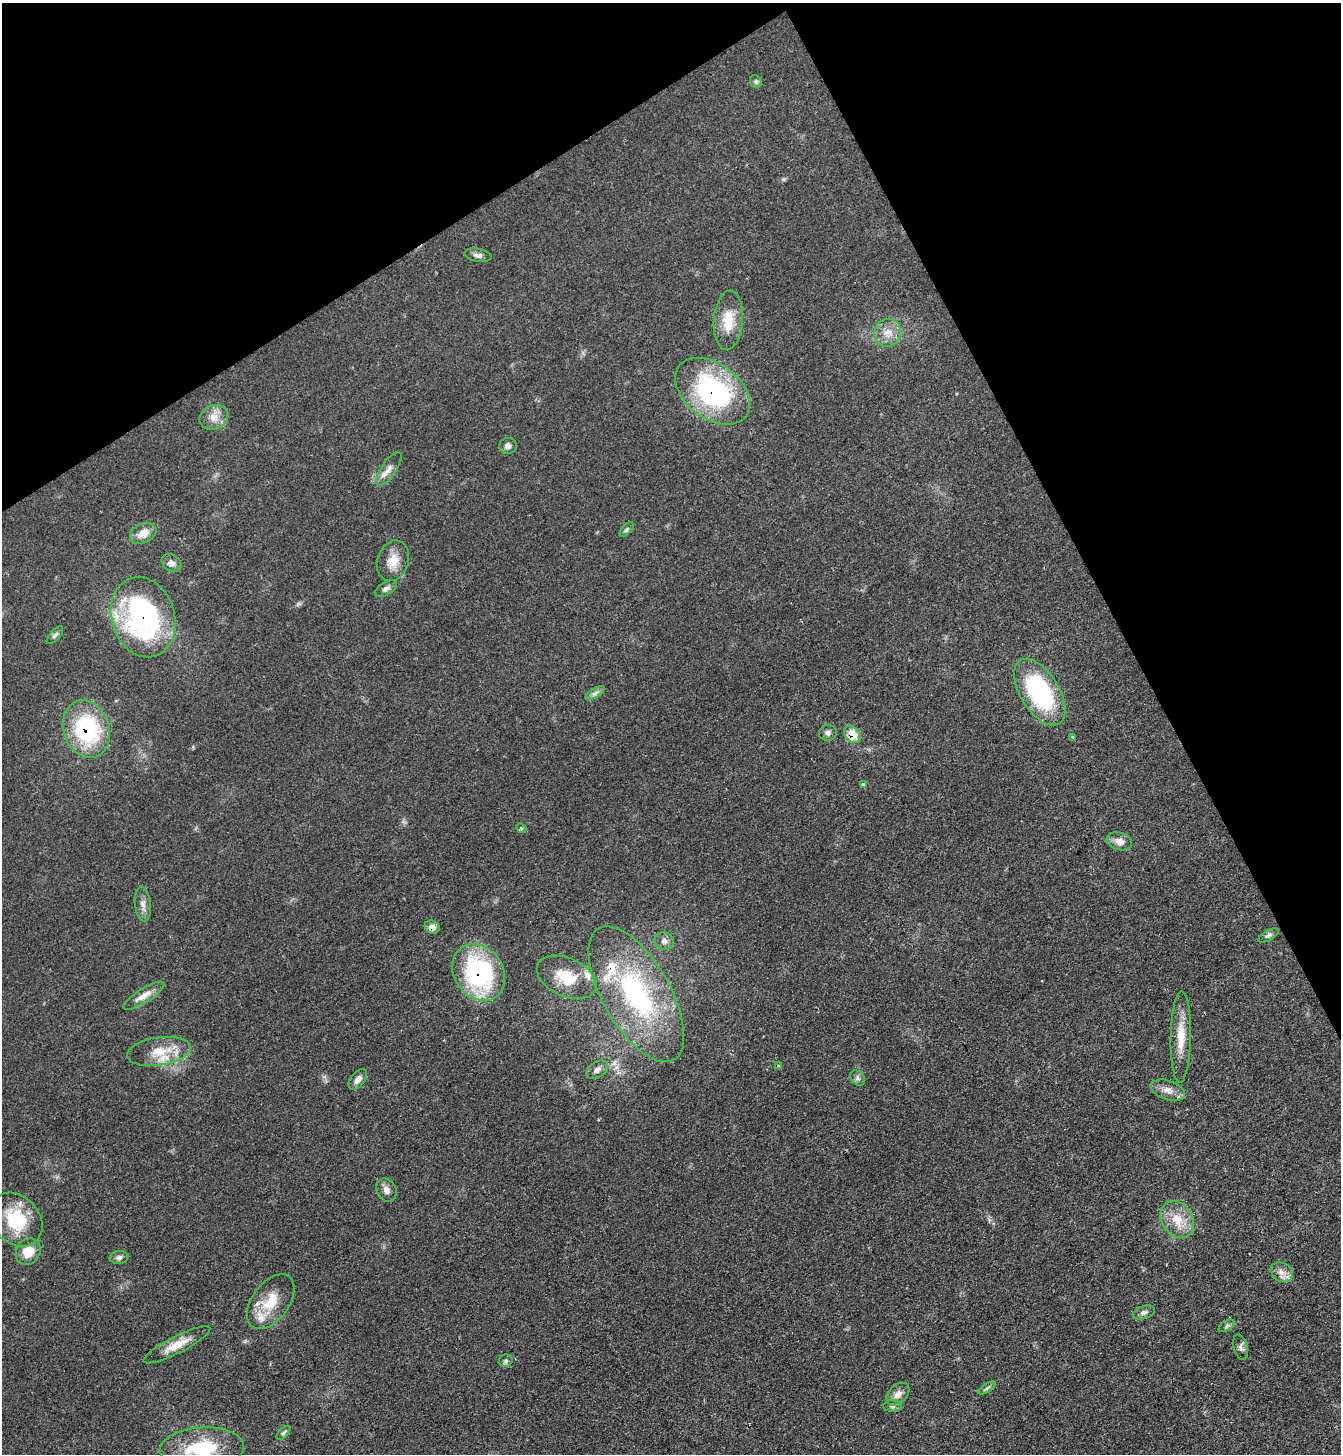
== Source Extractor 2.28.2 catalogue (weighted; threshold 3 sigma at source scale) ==
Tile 3 of 4 x 4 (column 3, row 1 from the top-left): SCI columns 2832-4170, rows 4358-5809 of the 5801 x 5809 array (HDU 1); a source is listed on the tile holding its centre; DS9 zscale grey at full resolution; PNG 1343 x 1456 px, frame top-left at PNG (2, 3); each listed source drawn as its Kron ellipse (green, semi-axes under 4 px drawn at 4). Shown black and unused: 25% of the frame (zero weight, under 2 of 3 exposures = <1% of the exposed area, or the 3 px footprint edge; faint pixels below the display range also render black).
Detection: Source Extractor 2.28.2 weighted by HDU 2 'WHT'; one run over the whole footprint, this tile lists its part. Background 0.0505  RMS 0.0069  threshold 0.0312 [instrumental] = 3 sigma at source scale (4.5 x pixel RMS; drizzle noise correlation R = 1.50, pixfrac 1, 0.05/0.05 arcsec/px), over >= 5 px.
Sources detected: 61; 5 inside a brighter listed object's ellipse — not listed separately; the other 56 listed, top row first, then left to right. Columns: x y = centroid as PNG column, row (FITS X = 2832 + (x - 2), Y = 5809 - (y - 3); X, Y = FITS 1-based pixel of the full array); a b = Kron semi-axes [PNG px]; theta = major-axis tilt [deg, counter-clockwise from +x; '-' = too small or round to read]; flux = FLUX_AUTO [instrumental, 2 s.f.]
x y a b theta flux
756 82 7 5 -59 1.5
478 255 13 6 -11 2.7
728 320 30 14 86 17
888 333 14 13 - 8.7
713 391 42 27 -37 110
214 417 15 12 24 7.5
508 446 9 8 - 2.7
389 469 19 7 56 5.4
627 530 9 4 49 1.3
143 533 14 9 24 8.3
393 561 21 15 72 11
172 563 10 8 -32 3.6
386 589 12 6 31 2.7
143 617 41 31 -73 130
55 635 11 5 48 1.9
1040 692 37 19 -58 90
595 693 11 4 32 2.3
87 729 29 23 -70 69
828 733 9 8 - 2.5
852 734 10 7 -49 11
1073 737 4 3 - 0.87
863 784 3 3 - 1.6
521 828 6 4 -42 0.86
1119 841 13 8 -16 5.1
143 904 17 8 -84 4.5
432 927 8 6 -27 4.4
1268 935 11 5 29 1.9
664 941 10 9 - 3.2
479 972 30 24 -55 100
567 977 31 19 -24 21
636 994 76 34 -60 120
144 996 24 7 32 6.9
1181 1037 46 10 89 16
159 1051 32 14 8 18
778 1066 4 3 - 0.95
597 1070 12 7 33 3.8
858 1078 8 6 -48 2
358 1079 12 7 51 4.2
1168 1090 18 9 -19 6.1
386 1190 12 9 -63 3.8
1177 1219 20 15 -58 14
16 1220 29 23 -49 34
28 1251 14 11 56 12
119 1257 9 6 7 2.4
1282 1272 12 9 -33 4.8
271 1302 31 18 53 20
1144 1312 11 6 18 2.4
1227 1326 9 5 34 1.6
177 1345 37 8 27 12
1241 1347 13 7 -76 2.8
506 1361 7 6 - 1.5
987 1388 10 4 32 1.5
898 1394 13 9 45 5.3
892 1406 9 6 -2 2.2
283 1433 8 4 43 1.3
202 1448 42 21 4 47
Overlapping masked pixels (flux is a lower limit): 6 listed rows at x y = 713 391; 143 617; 87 729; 852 734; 432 927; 479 972
Isophote crosses this tile's border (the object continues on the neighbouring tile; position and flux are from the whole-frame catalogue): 1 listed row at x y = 202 1448